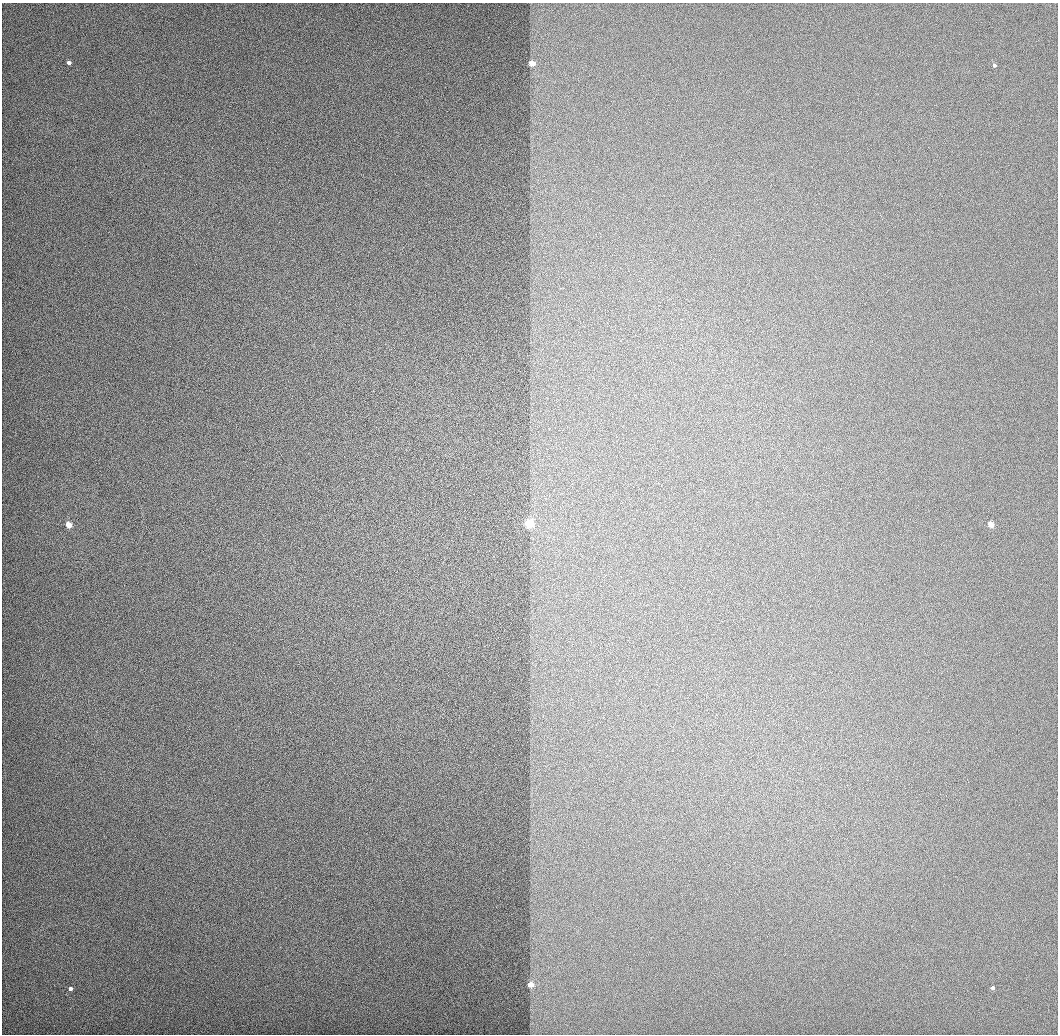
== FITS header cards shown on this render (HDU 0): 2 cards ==
NAXIS1  =                 1056 / Length of Axis 1 (Serial)
NAXIS2  =                 1032 / Length of Axis 2 (Parallel)

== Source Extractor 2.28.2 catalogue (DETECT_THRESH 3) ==
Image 1056 x 1032 px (HDU 0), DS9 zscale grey, 1 PNG px = 1 image px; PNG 1060 x 1036 px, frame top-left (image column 1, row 1032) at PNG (2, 3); no overlay
Background 515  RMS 3.3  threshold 9.76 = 3 sigma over >= 5 px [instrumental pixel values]
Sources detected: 9; all 9 listed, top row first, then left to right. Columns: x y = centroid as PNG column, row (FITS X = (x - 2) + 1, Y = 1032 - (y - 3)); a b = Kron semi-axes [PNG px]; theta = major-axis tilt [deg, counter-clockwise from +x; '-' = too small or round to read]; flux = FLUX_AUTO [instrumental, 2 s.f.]
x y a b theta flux
69 63 4 3 - 3100
532 64 4 3 - 15000
994 65 3 3 - 2800
529 524 3 3 - 70000
69 525 4 3 - 18000
990 525 3 3 - 18000
530 985 3 3 - 19000
993 988 3 3 - 2600
70 989 3 3 - 3200